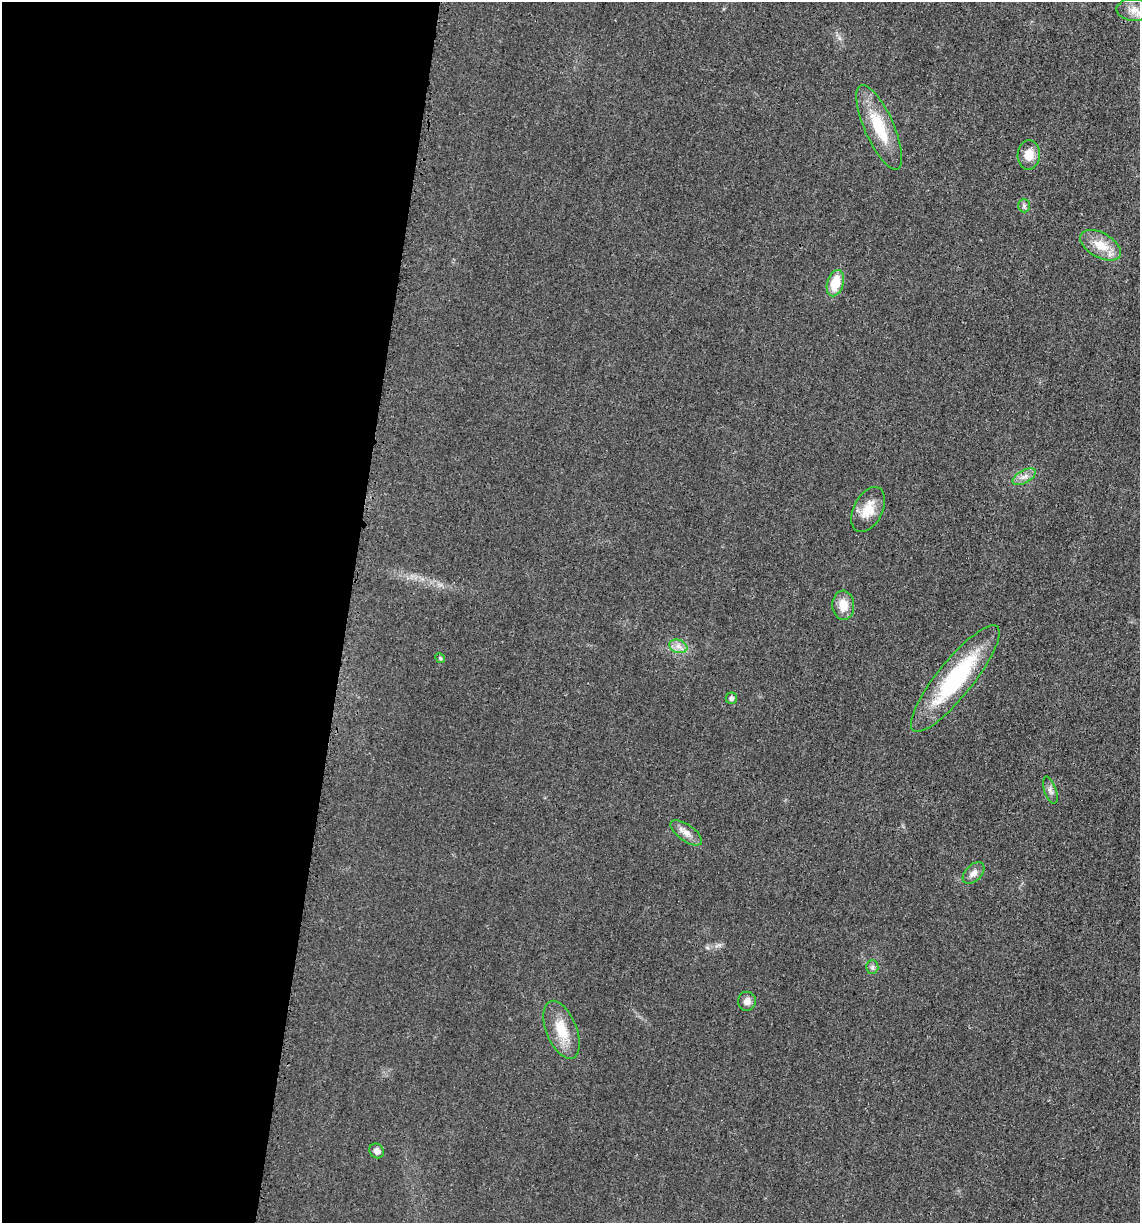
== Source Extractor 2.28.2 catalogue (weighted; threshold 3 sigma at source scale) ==
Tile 5 of 4 x 4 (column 1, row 2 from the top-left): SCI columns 119-1256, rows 2452-3672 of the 4922 x 4903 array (HDU 1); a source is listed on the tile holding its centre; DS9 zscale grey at full resolution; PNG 1142 x 1225 px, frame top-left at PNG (2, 2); each listed source drawn as its Kron ellipse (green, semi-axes under 4 px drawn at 4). Shown black and unused: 30% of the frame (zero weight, under 3 of 4 exposures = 1% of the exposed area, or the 3 px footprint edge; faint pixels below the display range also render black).
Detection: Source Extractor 2.28.2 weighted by HDU 2 'WHT'; one run over the whole footprint, this tile lists its part. Background 0.0292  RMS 0.0058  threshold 0.0262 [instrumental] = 3 sigma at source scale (4.5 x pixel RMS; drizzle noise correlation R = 1.50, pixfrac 1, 0.05/0.05 arcsec/px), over >= 5 px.
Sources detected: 20; all 20 listed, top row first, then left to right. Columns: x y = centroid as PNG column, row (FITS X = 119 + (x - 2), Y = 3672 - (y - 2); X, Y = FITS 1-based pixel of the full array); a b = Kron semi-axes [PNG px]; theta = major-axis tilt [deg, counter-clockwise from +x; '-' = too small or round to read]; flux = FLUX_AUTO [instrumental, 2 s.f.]
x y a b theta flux
1134 10 17 11 -3 6.2
879 127 46 14 -66 24
1029 155 15 11 87 8
1024 206 7 6 - 1.4
1101 245 22 12 -29 12
835 283 13 8 74 14
1024 477 13 6 28 3.3
868 510 24 14 63 11
843 605 15 11 -87 8.2
678 646 9 6 -18 3.1
440 658 5 4 - 0.81
955 679 67 18 51 62
731 698 5 5 - 2
1050 790 14 6 -71 2.5
686 833 18 8 -36 4.8
974 873 13 8 45 3.5
872 967 6 6 - 1.4
747 1001 9 9 - 3.5
561 1030 30 15 -68 16
377 1151 8 7 - 3.2